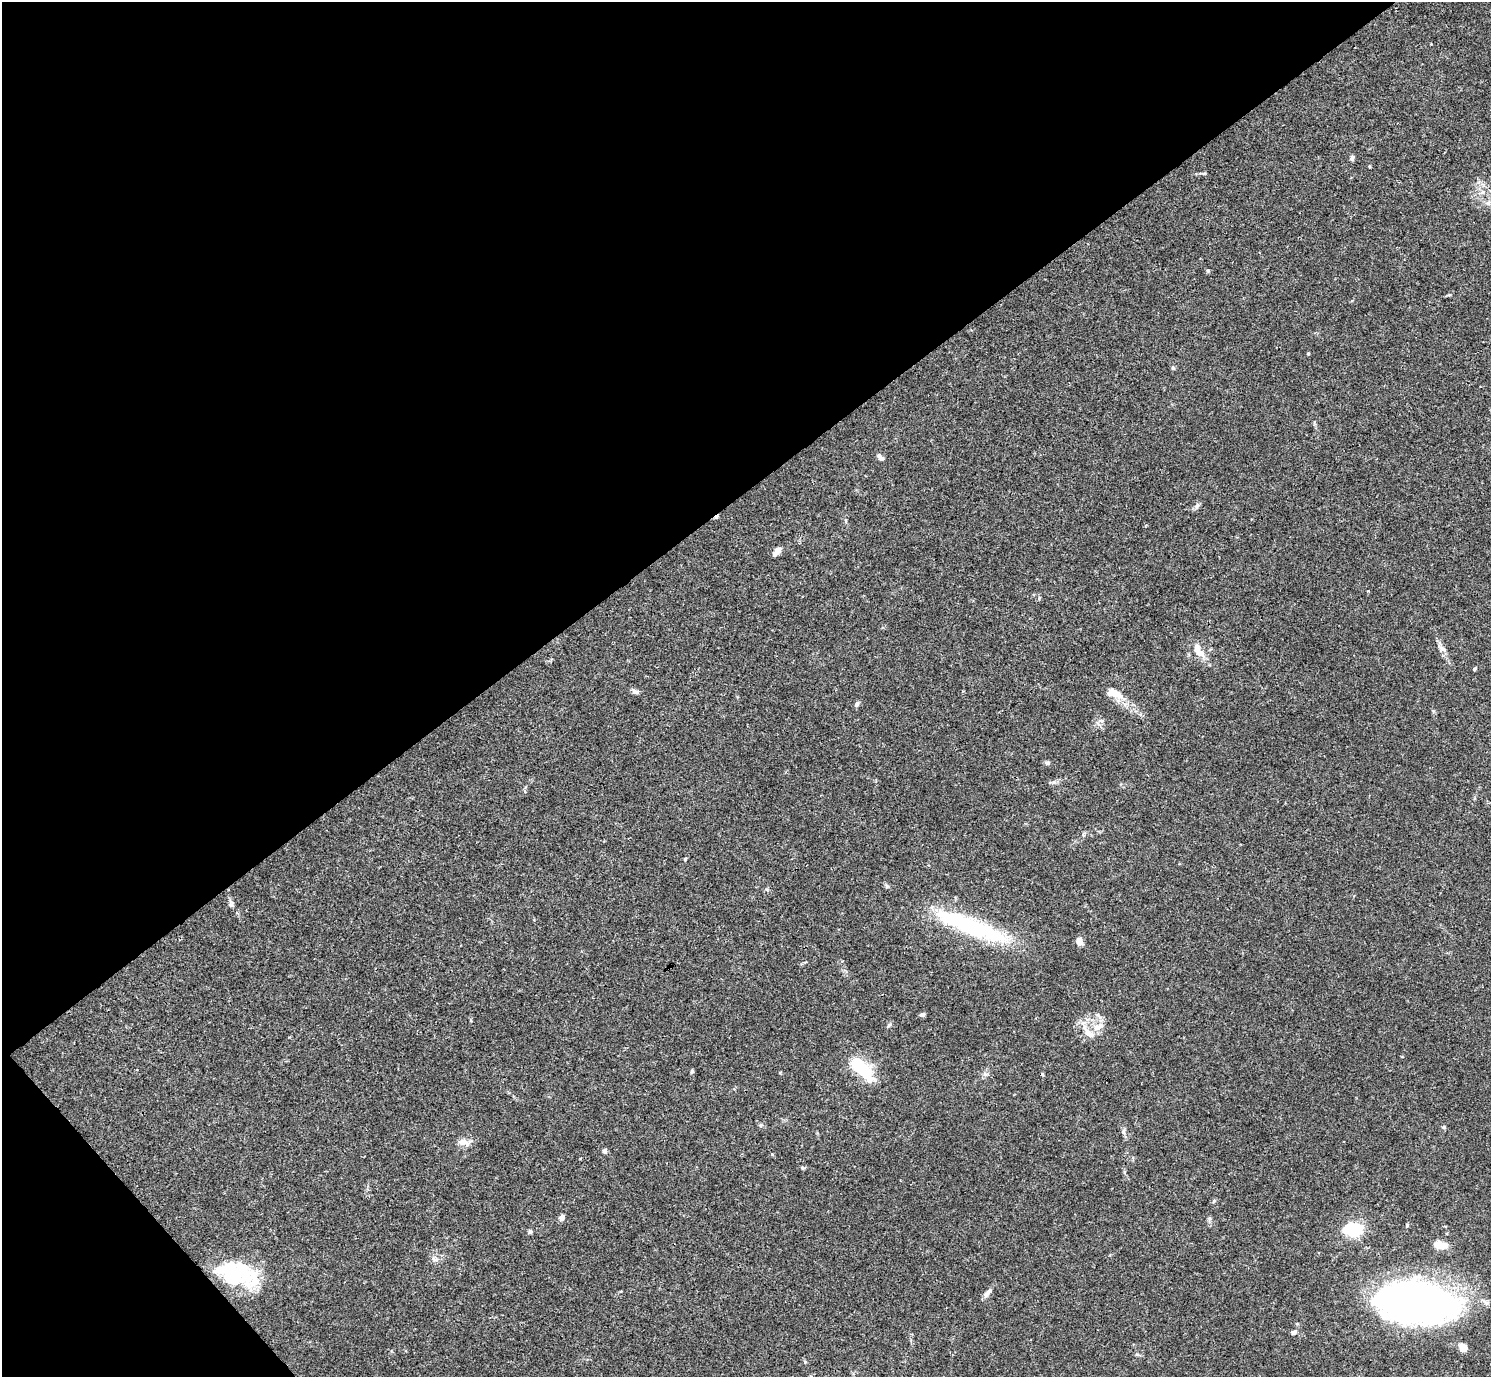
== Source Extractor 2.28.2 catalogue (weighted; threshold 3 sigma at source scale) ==
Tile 5 of 4 x 4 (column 1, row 2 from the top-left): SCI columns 2-1490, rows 2909-4283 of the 5961 x 5958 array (HDU 1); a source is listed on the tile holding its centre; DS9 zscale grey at full resolution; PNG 1493 x 1379 px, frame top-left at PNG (2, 2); no overlay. Shown black and unused: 38% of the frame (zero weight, under 3 of 4 exposures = <1% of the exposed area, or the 3 px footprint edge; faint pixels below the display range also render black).
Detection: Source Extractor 2.28.2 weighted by HDU 2 'WHT'; one run over the whole footprint, this tile lists its part. Background 0.0165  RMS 0.0021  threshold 0.00959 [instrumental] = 3 sigma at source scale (4.5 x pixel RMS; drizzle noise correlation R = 1.50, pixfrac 1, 0.05/0.05 arcsec/px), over >= 5 px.
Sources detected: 60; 9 inside a brighter object's white glare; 1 cosmic-ray / hot-pixel residue — not listed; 1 inside a brighter listed object's ellipse — not listed separately; the other 49 listed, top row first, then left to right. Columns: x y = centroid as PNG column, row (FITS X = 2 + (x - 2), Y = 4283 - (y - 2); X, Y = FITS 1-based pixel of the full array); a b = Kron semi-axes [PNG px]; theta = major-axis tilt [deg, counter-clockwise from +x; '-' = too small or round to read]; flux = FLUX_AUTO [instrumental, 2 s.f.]
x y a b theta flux
1352 158 7 5 74 0.47
1483 192 7 4 90 0.47
1488 203 8 5 25 0.56
1208 271 5 4 - 0.27
1449 295 6 4 18 0.25
1308 353 5 3 - 0.19
1173 368 5 5 - 0.31
880 457 10 5 -41 0.74
1197 506 9 4 54 0.54
777 552 10 5 50 1.5
1441 648 8 6 -20 0.65
1199 651 23 9 -55 2.7
1474 669 4 3 - 0.3
635 692 9 6 -25 0.64
1117 694 17 10 -24 2.3
857 704 6 5 - 0.66
1102 721 6 4 -18 0.34
1047 763 7 5 28 0.42
1054 782 6 4 89 0.33
685 859 4 3 - 0.32
887 886 6 5 - 0.33
231 903 12 5 -75 0.61
968 925 72 22 -24 20
1079 941 10 7 -75 1.2
922 1015 7 5 13 0.49
889 1025 6 5 - 0.38
1099 1027 18 8 26 2
1089 1033 22 8 -49 2.5
858 1065 9 8 - 12
692 1072 5 4 - 0.29
985 1074 7 4 -44 0.47
760 1125 6 5 - 0.34
1444 1127 5 5 - 0.29
1123 1132 8 5 86 0.51
463 1142 12 7 -18 1.8
605 1151 6 5 - 0.45
803 1168 6 5 - 0.31
1213 1201 6 3 69 0.26
562 1218 5 4 - 1.7
1407 1225 5 5 - 0.26
530 1232 5 5 - 0.35
1355 1232 17 9 1 9.7
1439 1244 14 7 -9 2.7
436 1259 10 4 0 0.59
234 1277 42 29 24 13
988 1293 15 6 50 1
1417 1300 64 35 -7 130
1294 1332 8 5 15 0.49
1463 1347 11 8 -37 1.4